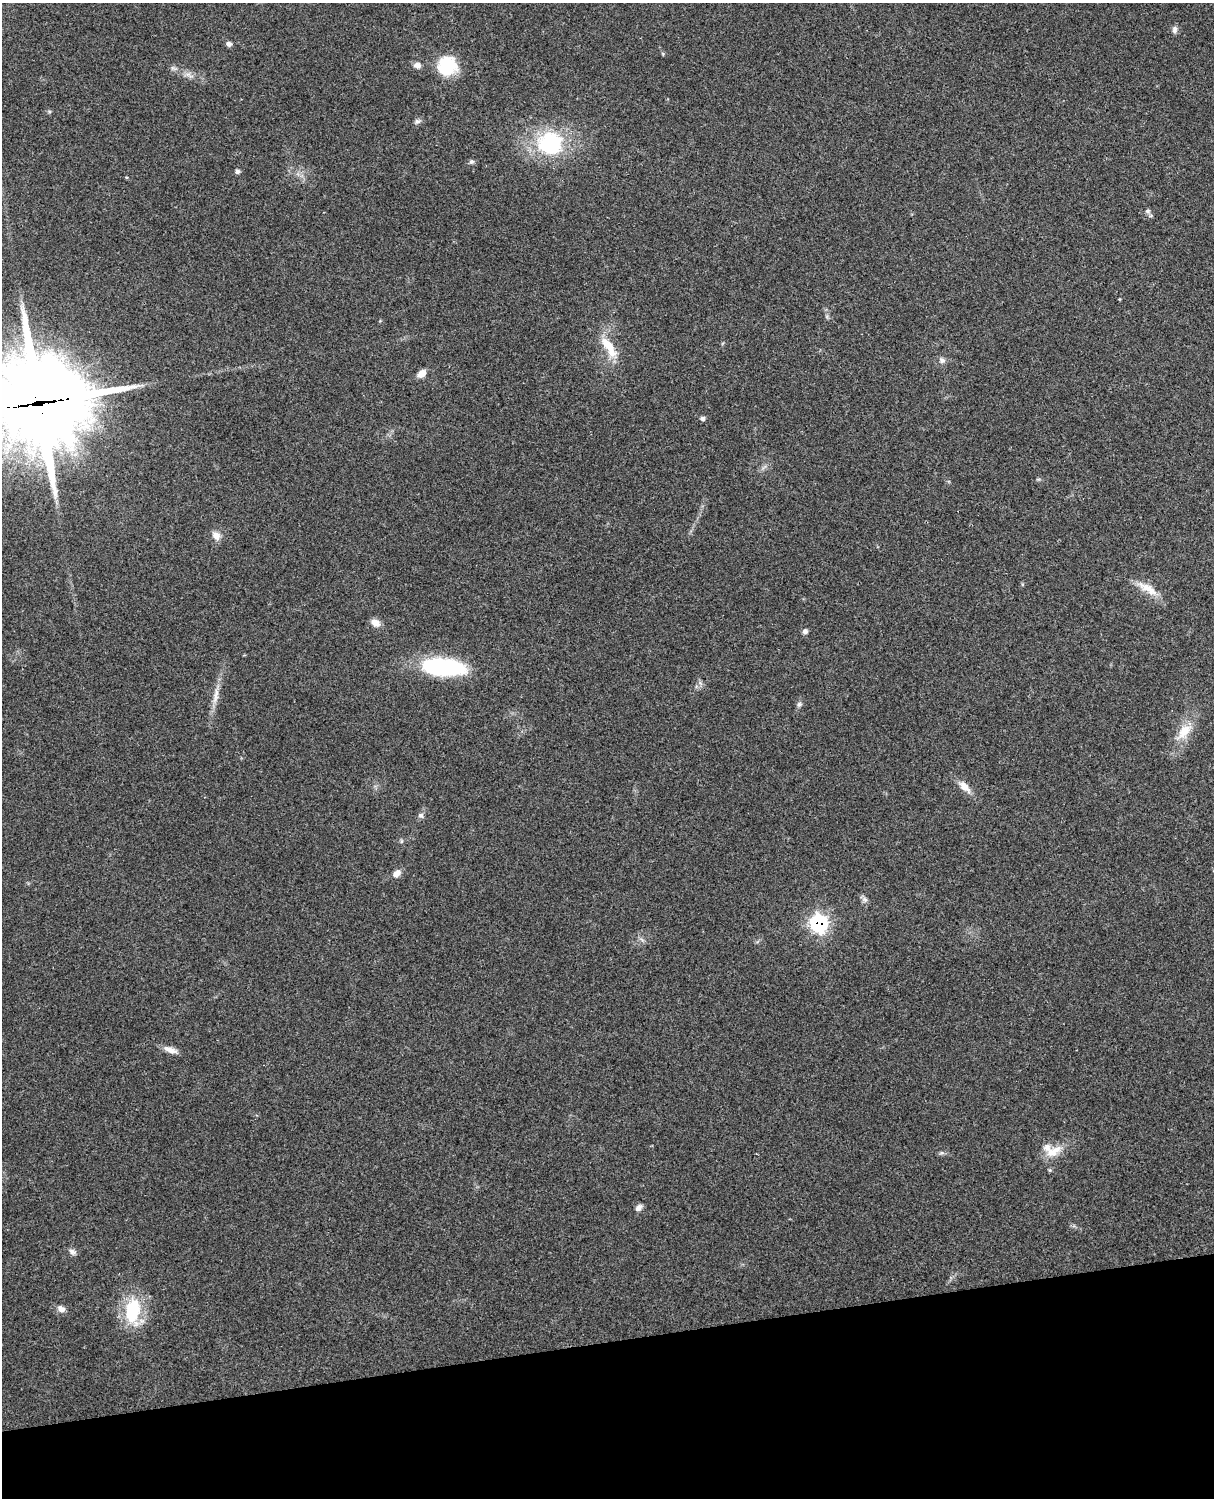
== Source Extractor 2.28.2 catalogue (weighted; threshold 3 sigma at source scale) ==
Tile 10 of 4 x 3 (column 2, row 3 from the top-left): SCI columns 1332-2543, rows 164-1659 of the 5089 x 4927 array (HDU 1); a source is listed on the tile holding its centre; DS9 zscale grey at full resolution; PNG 1216 x 1500 px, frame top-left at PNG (2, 3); no overlay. Shown black and unused: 10% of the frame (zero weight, under 3 of 4 exposures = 6% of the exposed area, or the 3 px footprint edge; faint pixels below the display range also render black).
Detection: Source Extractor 2.28.2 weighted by HDU 2 'WHT'; one run over the whole footprint, this tile lists its part. Background 0.255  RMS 0.0089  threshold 0.0398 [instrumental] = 3 sigma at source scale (4.5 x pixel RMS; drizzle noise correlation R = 1.50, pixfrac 1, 0.05/0.05 arcsec/px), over >= 5 px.
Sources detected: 36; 1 inside a brighter listed object's ellipse — not listed separately; the other 35 listed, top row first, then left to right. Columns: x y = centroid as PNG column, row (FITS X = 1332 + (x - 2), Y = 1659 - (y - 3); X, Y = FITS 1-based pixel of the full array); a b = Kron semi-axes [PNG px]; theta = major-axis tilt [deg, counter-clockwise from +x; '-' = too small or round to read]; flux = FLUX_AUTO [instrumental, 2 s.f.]
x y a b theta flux
1174 29 10 7 84 2.9
229 44 6 5 - 3
417 65 8 7 - 4.2
447 66 22 20 45 34
417 121 8 6 1 2.3
550 143 31 29 -9 75
471 162 8 5 6 1.9
237 171 6 5 - 2.2
1148 211 7 5 20 1.8
1151 215 6 4 19 1.2
609 347 33 11 -57 21
942 360 8 7 - 3.1
422 373 9 6 39 7.9
38 403 41 30 5 12000
702 418 5 4 - 2.8
216 535 11 9 -37 6
1148 588 32 10 -31 14
375 623 10 8 -29 7.2
805 631 7 6 - 2.6
443 667 39 15 -5 110
216 695 25 6 81 8.5
799 704 7 6 - 2.1
1184 731 27 13 50 17
965 787 20 9 -46 8.5
421 815 7 6 - 2.5
396 873 12 8 37 4.9
865 899 8 5 -30 2.4
819 923 8 7 - 230
170 1050 19 7 -20 6.2
1053 1151 25 11 27 14
942 1153 7 4 -18 1.5
638 1208 9 6 46 3.6
72 1252 10 7 -32 3.1
61 1309 10 8 -29 4.8
133 1311 31 17 86 47
Overlapping masked pixels (flux is a lower limit): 2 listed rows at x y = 38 403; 819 923
Isophote crosses this tile's border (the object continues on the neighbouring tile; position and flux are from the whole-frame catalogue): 1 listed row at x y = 38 403